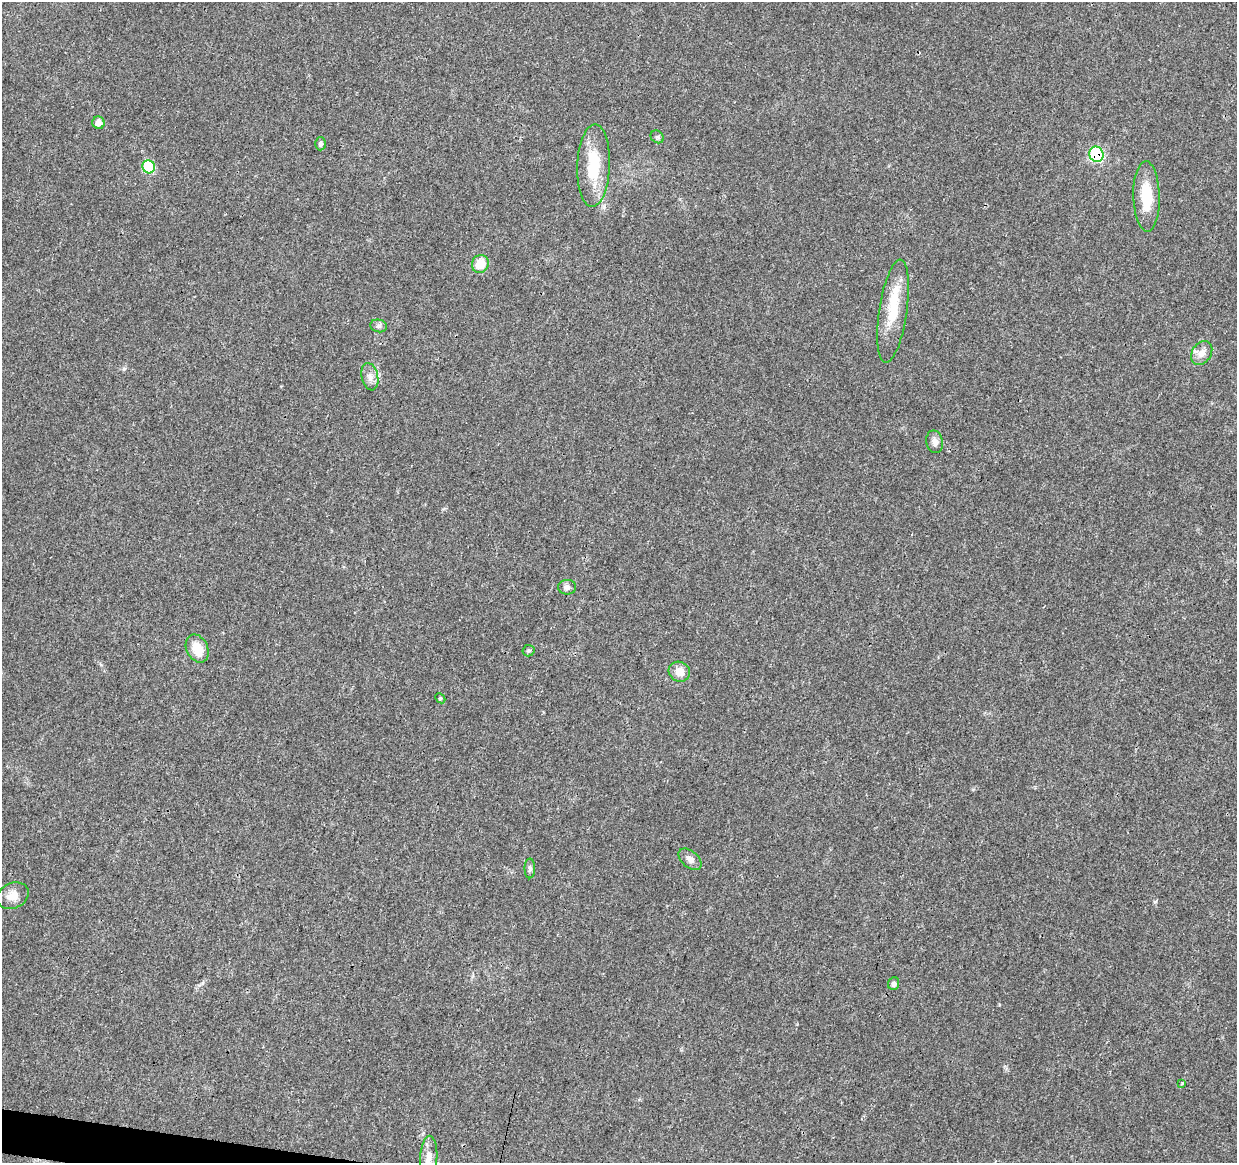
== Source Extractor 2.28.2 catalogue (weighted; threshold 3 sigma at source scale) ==
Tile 7 of 4 x 4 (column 3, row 2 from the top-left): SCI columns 2472-3706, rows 2547-3707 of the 4953 x 5153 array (HDU 1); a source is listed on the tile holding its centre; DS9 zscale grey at full resolution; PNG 1239 x 1165 px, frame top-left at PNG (2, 2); each listed source drawn as its Kron ellipse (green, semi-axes under 4 px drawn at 4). Shown black and unused: <1% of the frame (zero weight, under 3 of 4 exposures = <1% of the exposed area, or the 3 px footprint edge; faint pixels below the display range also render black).
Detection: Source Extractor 2.28.2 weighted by HDU 2 'WHT'; one run over the whole footprint, this tile lists its part. Background 0.0224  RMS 0.0028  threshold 0.0127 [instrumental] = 3 sigma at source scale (4.5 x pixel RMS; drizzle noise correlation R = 1.50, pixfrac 1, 0.0396/0.0396 arcsec/px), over >= 5 px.
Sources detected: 25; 1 inside a brighter object's white glare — neither listed nor drawn; the other 24 listed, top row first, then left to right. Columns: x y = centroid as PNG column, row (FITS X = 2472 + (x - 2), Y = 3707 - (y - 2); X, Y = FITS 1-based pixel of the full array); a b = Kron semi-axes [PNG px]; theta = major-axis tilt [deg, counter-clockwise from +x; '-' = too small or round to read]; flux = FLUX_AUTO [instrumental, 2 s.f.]
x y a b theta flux
98 123 6 6 - 2.5
657 137 7 6 - 0.66
320 144 6 5 - 0.79
1096 154 8 7 - 25
594 166 41 16 88 12
149 167 6 6 - 13
1147 196 35 13 -88 9.6
480 264 9 8 - 4.8
893 311 52 14 82 10
379 326 8 6 -14 0.79
1202 353 13 9 55 2.4
370 377 14 8 -78 1.9
935 442 11 8 -78 1.5
567 587 9 7 0 1.1
197 648 15 10 -64 5
528 651 6 5 - 0.5
679 672 11 9 -27 3.2
440 698 5 4 - 0.39
690 859 13 8 -41 1.6
530 868 10 5 -90 0.78
13 896 16 12 24 3.2
894 984 6 5 - 0.91
1182 1083 3 3 - 1
429 1158 22 8 87 3.2
Overlapping masked pixels (flux is a lower limit): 1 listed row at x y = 1096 154
Isophote crosses this tile's border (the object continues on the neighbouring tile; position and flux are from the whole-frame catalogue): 1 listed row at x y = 429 1158
Unlisted compact peaks at least as high as the median listed source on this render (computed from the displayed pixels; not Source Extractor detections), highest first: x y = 1155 902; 124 369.